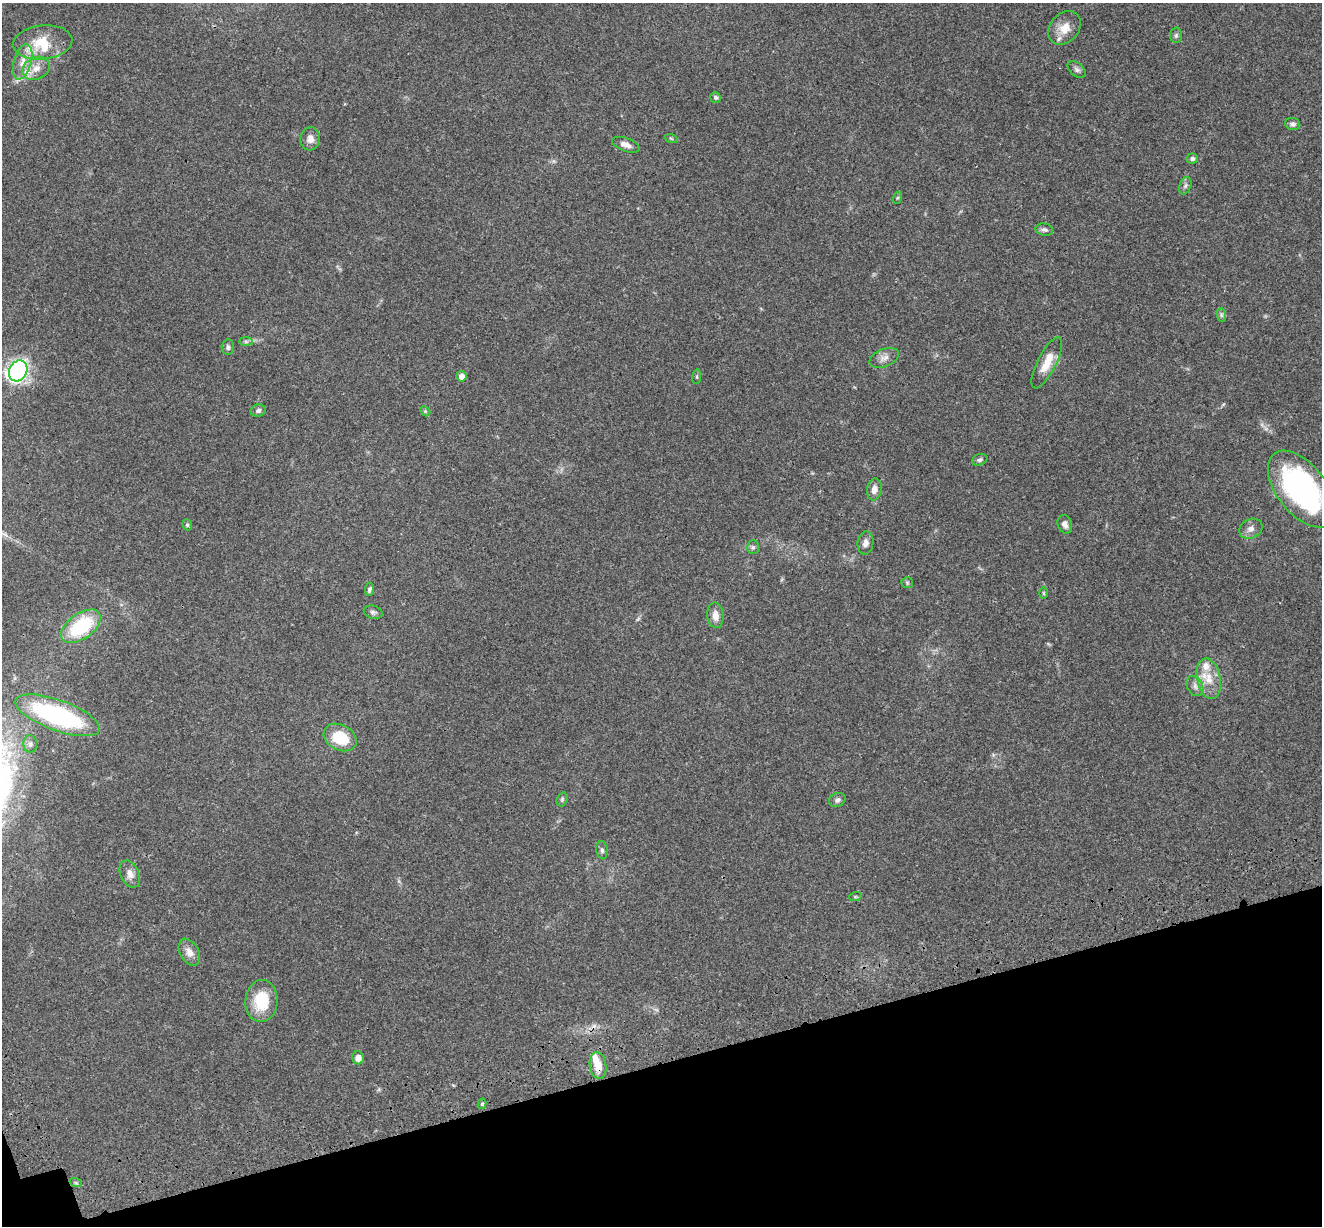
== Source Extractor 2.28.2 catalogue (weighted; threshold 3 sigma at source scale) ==
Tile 14 of 4 x 4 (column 2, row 4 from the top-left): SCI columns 1443-2762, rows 257-1480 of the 5522 x 5357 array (HDU 1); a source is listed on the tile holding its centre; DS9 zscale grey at full resolution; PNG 1324 x 1228 px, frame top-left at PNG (2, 3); each listed source drawn as its Kron ellipse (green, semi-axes under 4 px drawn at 4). Shown black and unused: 14% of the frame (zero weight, under 3 of 4 exposures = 9% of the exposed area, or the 3 px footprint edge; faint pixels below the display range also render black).
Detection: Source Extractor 2.28.2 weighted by HDU 2 'WHT'; one run over the whole footprint, this tile lists its part. Background 0.176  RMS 0.007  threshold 0.0315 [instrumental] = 3 sigma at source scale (4.5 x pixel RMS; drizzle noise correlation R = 1.50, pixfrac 1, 0.0396/0.0396 arcsec/px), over >= 5 px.
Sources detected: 62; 1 too faint to see at this stretch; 1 inside a brighter object's white glare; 1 cosmic-ray / hot-pixel residue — neither listed nor drawn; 4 inside a brighter listed object's ellipse — not listed separately; the other 55 listed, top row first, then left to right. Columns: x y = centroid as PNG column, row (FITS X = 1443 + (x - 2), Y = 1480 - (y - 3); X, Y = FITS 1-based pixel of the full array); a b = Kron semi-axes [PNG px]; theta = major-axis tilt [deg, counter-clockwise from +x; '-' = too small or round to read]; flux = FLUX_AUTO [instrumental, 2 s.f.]
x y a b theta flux
1065 28 18 14 50 11
1176 35 7 6 - 1.6
43 42 30 17 6 20
23 62 18 9 75 7.5
36 68 14 11 27 7.3
1077 70 10 6 -40 2.2
715 97 5 5 - 2
1293 124 7 6 - 2.1
671 138 6 4 -19 0.88
310 139 11 10 - 4.7
626 145 14 6 -19 4.1
1192 159 6 5 - 1.9
1185 186 9 6 71 2
897 198 6 4 70 0.95
1044 230 9 6 -12 1.9
1221 315 7 4 -89 1.4
246 341 7 4 0 1.4
228 347 7 6 - 1.7
884 358 15 9 22 4.6
1047 363 28 9 63 12
18 371 11 9 62 180
461 376 5 5 - 5.2
697 377 7 3 82 1
258 411 7 6 - 1.9
425 411 6 4 -46 0.89
980 460 8 5 20 1.6
874 489 11 7 82 4.6
1302 489 45 24 -52 150
1065 524 9 7 -73 3.8
187 525 6 4 -69 1
1251 529 12 9 27 4.1
865 543 11 8 82 3.8
753 547 7 6 - 1.5
907 583 6 5 - 1.1
369 589 6 4 81 1.6
1043 593 6 4 -89 0.78
373 612 9 6 -17 1.9
715 615 13 8 -84 6.1
81 626 22 12 35 45
1209 679 20 12 -78 12
1195 686 11 7 -61 3.4
57 715 45 15 -20 97
340 737 17 12 -28 25
30 744 9 7 -86 2.4
562 799 7 5 70 1.3
837 800 8 7 - 2.4
602 850 9 5 -82 1.9
130 874 14 9 -65 5.4
855 897 6 4 18 0.8
189 952 14 9 -60 5.7
261 1001 21 16 86 25
358 1058 6 6 - 4.7
598 1066 13 8 -82 9.9
482 1104 5 4 - 1.2
76 1183 6 4 -19 1
Overlapping masked pixels (flux is a lower limit): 1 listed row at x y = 598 1066
Isophote crosses this tile's border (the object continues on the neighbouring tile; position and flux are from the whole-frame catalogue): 1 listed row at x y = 1302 489